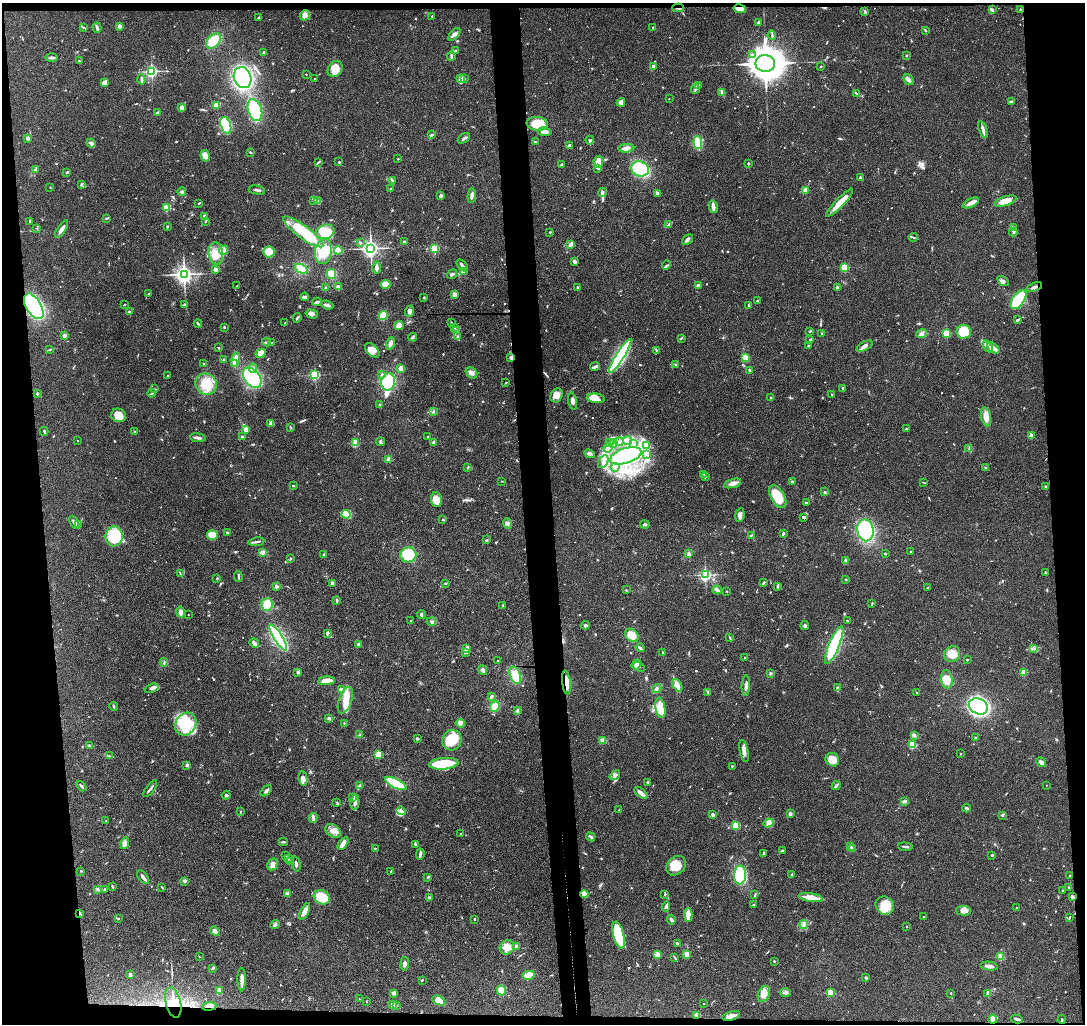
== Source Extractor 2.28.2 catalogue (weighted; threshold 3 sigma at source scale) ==
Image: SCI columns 58-4386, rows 152-4237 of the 4442 x 4368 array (HDU 1 of 3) = the unmasked area's bounding box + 8 px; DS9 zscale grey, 4 x 4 block average (1 PNG px = mean of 4 x 4 image px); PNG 1087 x 1026 px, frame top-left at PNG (2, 3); each listed source drawn as its Kron ellipse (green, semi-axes under 4 px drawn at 4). Shown black and unused: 11% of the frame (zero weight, under 3 of 4 exposures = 6% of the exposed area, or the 3 px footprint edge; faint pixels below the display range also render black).
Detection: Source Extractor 2.28.2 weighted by HDU 2 'WHT'. Background 0.0792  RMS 0.0058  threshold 0.0261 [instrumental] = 3 sigma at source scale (4.5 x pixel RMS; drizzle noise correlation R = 1.50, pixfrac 1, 0.05/0.05 arcsec/px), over >= 5 px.
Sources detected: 831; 1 too faint to see at this stretch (4 x 4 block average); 6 cosmic-ray / hot-pixel residue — neither listed nor drawn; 23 coinciding with a brighter row at this scale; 39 inside a brighter listed object's ellipse — not listed separately; of the other 762, all 500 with FLUX_AUTO >= 2.07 (the completeness limit of this list) listed and drawn (262 fainter detections not listed), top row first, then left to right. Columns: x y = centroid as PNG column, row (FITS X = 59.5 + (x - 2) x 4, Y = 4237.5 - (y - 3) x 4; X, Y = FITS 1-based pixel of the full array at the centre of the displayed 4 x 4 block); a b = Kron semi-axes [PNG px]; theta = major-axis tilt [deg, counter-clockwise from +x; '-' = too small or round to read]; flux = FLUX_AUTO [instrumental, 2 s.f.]
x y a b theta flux
678 8 6 2 0 4.2
740 9 6 3 -12 38
1020 9 2 2 - 2.8
992 10 4 3 - 4.9
865 12 3 3 - 6
305 15 6 4 47 13
432 16 2 2 - 5.5
259 17 2 2 - 3.8
758 22 4 2 - 4.3
119 26 2 2 - 46
83 27 3 2 - 2.5
97 28 5 2 - 8.9
653 28 2 2 - 17
925 30 4 2 - 3.6
454 34 7 3 48 14
772 35 4 2 - 4
214 41 9 6 45 62
456 51 4 2 - 3.6
264 52 2 2 - 6.9
752 54 2 2 - 5.8
906 55 3 2 - 3
451 56 4 2 - 4.9
52 58 6 3 2 9.3
79 61 2 2 - 3.2
765 63 10 8 -8 7000
653 66 3 3 - 11
821 66 3 2 - 2.1
335 69 9 7 55 45
152 71 2 2 - 690
306 74 2 2 - 3.8
242 78 11 8 -71 470
461 78 3 3 - 18
141 79 5 2 - 9.6
315 79 2 2 - 4.7
465 79 2 2 - 2.1
908 79 6 3 -48 16
105 82 4 2 - 29
699 85 3 2 - 7
695 89 5 2 - 5.5
722 93 4 2 - 3.8
857 93 4 2 - 4.5
669 99 2 2 - 2.4
621 102 4 4 - 15
1011 102 3 2 - 4.1
217 105 4 4 - 23
182 107 3 3 - 23
255 110 11 7 -72 160
158 112 4 2 - 3.5
537 124 10 7 -7 91
226 125 8 5 -71 180
983 129 9 3 -71 16
545 132 7 3 -8 18
432 135 4 2 - 5.9
28 138 2 2 - 33
464 138 7 2 34 6.2
590 140 4 3 - 4.7
535 142 2 2 - 3.3
698 142 6 4 -84 88
91 143 4 3 - 11
569 145 3 2 - 5.7
626 148 8 3 4 20
250 152 4 2 - 3
205 156 6 4 -79 24
398 159 2 2 - 2.1
318 162 4 2 - 3.6
339 162 3 2 - 2.7
598 162 6 4 79 28
748 163 2 2 - 9.2
561 165 3 2 - 3.9
598 168 4 2 - 5.1
35 169 3 2 - 4.6
640 169 9 7 -23 140
67 172 2 2 - 4.8
860 177 2 2 - 6.8
392 180 3 2 - 3.2
81 184 3 2 - 5.2
50 187 2 2 - 2.1
391 188 2 2 - 9.3
257 190 8 2 -11 7.5
805 190 2 2 - 92
182 191 4 3 - 6.7
602 193 4 3 - 9.4
657 193 4 3 - 5.9
441 196 2 2 - 13
472 196 7 2 86 12
314 200 2 2 - 2.2
317 201 2 2 - 2.7
1005 201 11 4 18 37
199 203 2 2 - 3.8
840 203 19 3 46 57
971 203 9 3 24 20
713 207 6 3 -77 20
166 208 2 2 - 140
204 216 2 2 - 30
106 218 3 2 - 2.8
30 221 3 2 - 3.6
205 221 3 2 - 2.8
668 225 2 2 - 2.8
167 226 2 2 - 3.4
1013 227 2 2 - 2.3
37 228 2 2 - 4.2
62 229 10 3 57 16
303 232 24 6 -36 160
325 232 9 7 17 86
550 232 2 2 - 9.4
1013 232 4 2 - 5.8
913 237 4 2 - 4.4
688 240 6 3 42 8.8
405 242 4 2 - 4.7
360 243 3 2 - 4.3
570 245 3 2 - 30
371 248 3 3 - 1200
435 248 2 2 - 260
224 250 5 4 - 23
338 250 4 4 - 44
323 251 13 8 80 63
269 252 6 5 - 60
216 253 11 7 -82 50
575 261 3 2 - 15
462 265 7 3 -45 9.4
666 265 5 2 - 4.3
845 267 2 2 - 250
377 268 6 2 -90 12
215 269 3 3 - 9.1
301 269 7 4 -30 67
464 272 3 2 - 3.9
184 274 3 3 - 1300
331 274 5 5 - 48
452 274 6 2 36 6.3
1003 281 6 3 -35 11
385 284 5 3 - 36
699 285 4 2 - 11
237 286 2 2 - 2.1
338 287 4 3 - 12
577 287 3 2 - 2.6
1034 287 8 2 19 9.9
326 288 3 2 - 7.4
837 288 4 2 - 6.9
149 294 2 2 - 6.8
454 295 2 2 - 73
305 297 4 2 - 15
424 297 2 2 - 11
757 300 3 2 - 2.6
1018 300 11 6 54 130
317 302 5 2 - 7.1
185 304 3 2 - 2.1
124 305 2 2 - 2.1
327 305 6 2 -20 12
34 306 14 7 -58 790
749 306 3 2 - 4.1
129 311 2 2 - 3.8
410 311 6 4 66 12
312 314 6 3 -15 11
383 315 4 4 - 46
297 318 5 2 - 4.9
1017 320 4 2 - 6.3
198 323 4 2 - 3.8
285 323 3 2 - 2.4
451 323 3 2 - 4
399 325 5 4 - 17
224 327 2 2 - 13
454 328 3 2 - 2.2
456 331 2 2 - 6.2
810 331 3 2 - 3.5
964 332 7 7 - 83
822 333 2 2 - 7.6
922 333 5 3 - 8.6
947 333 2 2 - 290
64 336 2 2 - 48
413 337 4 2 - 5.4
457 337 3 2 - 6.8
681 338 3 2 - 2.8
810 340 4 2 - 4.5
267 342 4 2 - 5.4
271 342 2 2 - 2.1
390 343 6 3 68 13
808 346 2 2 - 3.6
864 346 9 4 28 15
988 346 6 4 -57 15
219 348 2 2 - 2.9
993 348 7 3 -38 26
50 349 3 2 - 3
372 350 9 5 -44 42
656 350 4 2 - 4.1
261 353 5 4 - 34
620 356 19 4 58 630
745 357 4 3 - 21
511 358 3 2 - 14
224 360 2 2 - 19
235 360 7 4 76 29
235 363 2 2 - 31
204 364 3 2 - 4.3
676 364 2 2 - 2.8
595 367 5 2 - 8.2
253 368 4 3 - 9.6
401 369 3 3 - 24
750 370 4 2 - 3.9
471 373 6 5 - 14
382 374 2 2 - 16
168 375 2 2 - 3
315 375 2 2 - 420
252 378 11 7 -50 290
388 382 8 7 - 130
505 383 3 2 - 2.2
206 384 11 10 - 60
842 388 3 2 - 4.4
155 389 3 2 - 2.5
151 393 4 2 - 3.8
37 394 3 2 - 4.7
832 394 2 2 - 2.6
556 395 7 6 - 22
771 397 2 2 - 7.4
596 398 9 4 -7 38
572 401 9 4 -78 15
380 405 3 2 - 4.6
433 412 3 2 - 2.7
118 415 7 6 - 43
986 417 10 5 -79 32
271 423 4 3 - 9.1
291 427 3 2 - 2.6
246 429 2 2 - 88
907 429 4 2 - 4.8
44 431 4 2 - 4.4
134 432 2 2 - 3.3
427 436 2 2 - 2.8
1031 436 2 2 - 62
242 437 3 2 - 4.7
198 438 8 2 -7 11
78 440 2 2 - 5
627 441 4 2 - 6.3
380 442 4 2 - 4
434 442 3 3 - 11
619 442 4 3 - 7.3
355 443 2 2 - 170
609 443 3 3 - 5.7
613 443 4 2 - 7.4
634 444 3 3 - 6.2
647 445 4 3 - 8.1
608 448 5 4 - 13
969 449 2 2 - 2.7
589 454 5 3 - 7.5
647 455 2 2 - 3.3
626 456 16 7 18 470
389 459 2 2 - 85
603 462 7 4 61 17
468 467 2 2 - 3
615 467 4 2 - 6.3
986 468 3 2 - 2.9
704 474 4 2 - 3.6
705 477 2 2 - 8.7
502 481 2 2 - 2.3
792 481 3 2 - 3.4
732 483 9 4 17 21
924 483 2 2 - 2.3
293 486 3 2 - 3.1
1046 486 4 2 - 3.4
825 492 2 2 - 6.4
778 497 13 6 -60 110
436 500 7 5 -84 32
806 503 4 2 - 5.4
346 514 4 4 - 67
740 515 7 4 83 14
803 517 4 2 - 6
443 519 2 2 - 2.4
74 522 7 3 -62 9.9
508 523 5 3 - 8.9
79 524 3 2 - 2.4
645 524 5 2 - 6
865 530 11 8 -79 230
227 532 2 2 - 15
783 533 3 2 - 4.6
212 535 5 5 - 46
751 535 3 2 - 2.9
114 536 10 8 84 210
487 540 3 2 - 3.8
256 542 8 2 9 8.3
263 552 3 3 - 15
911 552 2 2 - 10
885 553 2 2 - 9.8
324 554 4 2 - 4
689 554 3 2 - 4.5
408 555 8 7 - 89
291 558 2 2 - 2.4
846 561 3 3 - 7
1045 572 3 2 - 2.5
180 574 3 2 - 2.5
705 575 2 2 - 740
238 576 5 2 - 5.2
217 578 2 2 - 4.2
846 579 2 2 - 3
332 583 3 2 - 18
445 583 3 2 - 3.2
763 583 4 2 - 3.9
276 586 2 2 - 39
778 586 3 2 - 2.7
928 588 3 2 - 2.4
626 590 2 2 - 3.3
717 590 4 2 - 13
727 591 3 2 - 2.5
337 600 4 2 - 5
872 604 3 2 - 2.8
267 605 6 5 - 51
503 605 2 2 - 2.4
181 612 5 3 - 16
188 614 2 2 - 2.2
421 615 4 2 - 6.9
410 620 2 2 - 4.2
847 621 2 2 - 2.3
431 622 5 2 - 4.1
585 625 4 3 - 6.5
805 626 4 3 - 6.9
328 633 4 2 - 6.8
632 635 7 5 -41 76
278 638 15 4 -58 390
730 638 3 2 - 2.6
254 643 5 2 - 14
358 644 2 2 - 20
834 645 20 5 67 280
466 648 4 2 - 11
640 648 4 2 - 9.1
1033 649 3 2 - 3.1
465 653 3 2 - 2.7
663 653 2 2 - 4.9
952 654 8 7 - 38
745 658 3 2 - 3.1
967 660 2 2 - 2.2
498 661 2 2 - 2.1
164 662 4 2 - 3.4
636 664 5 3 - 16
639 667 6 3 -31 6.8
483 670 5 3 - 10
298 672 4 3 - 4.9
1024 672 2 2 - 130
770 673 3 2 - 3.4
515 675 9 5 -69 53
947 679 9 5 -84 38
327 681 8 3 5 50
566 682 12 3 -83 46
677 685 7 4 -62 15
746 686 10 2 87 16
152 688 7 3 23 12
657 688 5 3 - 7.5
838 688 3 3 - 14
341 690 3 2 - 9
708 692 3 2 - 2.1
917 692 2 2 - 5.7
491 696 3 2 - 5.2
345 700 14 6 69 47
114 706 5 2 - 3.9
495 706 5 4 - 43
978 706 10 7 -27 740
660 708 10 5 -80 68
517 710 3 2 - 5.6
328 718 4 2 - 2.8
344 723 3 2 - 2.4
460 723 5 4 - 19
186 724 12 10 53 160
360 735 3 2 - 3.6
914 735 3 2 - 3.2
975 738 3 2 - 2.7
417 739 4 2 - 3.8
452 740 10 9 - 100
603 741 3 2 - 4.1
89 745 3 2 - 4.8
912 745 2 2 - 210
744 751 11 3 -78 20
379 754 2 2 - 200
960 754 2 2 - 5.2
109 756 3 2 - 2.7
832 760 7 6 - 39
1041 762 5 3 - 12
444 764 15 5 5 130
187 765 3 2 - 9
732 766 2 2 - 3
615 775 6 4 37 8.2
303 779 7 4 -80 17
648 783 3 2 - 4.3
396 784 12 4 -26 190
360 785 4 2 - 4.1
836 785 5 2 - 6
1046 785 2 2 - 2.1
81 786 6 2 -49 7.2
150 789 10 2 53 8.7
266 791 7 2 45 10
641 793 8 3 -38 21
226 795 4 2 - 4.8
353 798 3 2 - 5.7
905 801 4 3 - 8
355 802 8 3 82 16
337 803 2 2 - 2.3
966 808 4 3 - 5.4
619 810 2 2 - 6.2
240 811 2 2 - 2.3
401 811 5 3 - 10
712 814 2 2 - 30
790 814 2 2 - 32
1002 815 3 3 - 3.7
313 818 5 3 - 8.6
106 821 2 2 - 4.4
768 823 5 3 - 10
736 825 2 2 - 240
333 831 8 6 -39 24
460 834 2 2 - 2.3
591 837 5 2 - 5.5
283 842 4 2 - 3.9
125 843 6 4 74 22
343 844 7 3 56 24
415 844 4 2 - 4.8
851 847 2 2 - 5.1
905 847 7 2 -6 7.4
375 848 3 2 - 2.5
853 849 2 2 - 37
782 851 3 2 - 3.5
764 853 4 2 - 2.4
420 854 5 2 - 9.6
286 855 2 2 - 3.5
992 855 2 2 - 16
288 859 3 2 - 2.6
291 862 3 2 - 3.3
273 864 6 5 - 14
296 864 8 2 -77 7.9
676 866 11 8 43 58
81 871 2 2 - 2.2
391 871 3 2 - 2.3
792 874 3 2 - 4.2
740 875 9 6 89 190
1070 876 2 2 - 2.3
143 877 8 2 -53 12
428 877 3 2 - 3.8
184 881 3 2 - 6.8
112 886 3 2 - 4
162 887 2 2 - 2.8
1068 887 2 2 - 8.1
98 889 2 2 - 2.4
105 889 2 2 - 10
1062 890 2 2 - 2.5
287 893 3 2 - 8.2
584 894 4 3 - 40
665 894 2 2 - 4.2
755 895 4 2 - 2.7
322 897 8 7 - 72
810 897 12 3 -9 52
1072 897 3 2 - 7.7
429 898 3 3 - 5.7
753 905 2 2 - 2.2
885 906 10 8 -42 60
666 907 5 3 - 8.9
1016 907 2 2 - 2.2
305 911 9 4 64 19
964 911 7 5 -3 21
80 913 4 2 - 5.1
688 915 7 4 -88 32
923 916 2 2 - 4.4
1069 918 4 2 - 3
118 919 3 2 - 2.3
474 919 3 2 - 2.8
671 920 5 2 - 6.8
275 924 5 2 - 5.4
804 925 4 3 - 7.6
906 927 2 2 - 3.7
215 931 5 2 - 23
618 935 14 5 -76 190
677 943 4 2 - 7
517 946 2 2 - 11
507 947 7 7 - 32
687 954 4 3 - 16
657 955 2 2 - 110
199 957 2 2 - 2.2
675 957 4 2 - 3.6
1000 957 2 2 - 160
774 961 2 2 - 2.9
405 964 7 3 83 9.8
989 966 8 3 -7 17
212 968 3 2 - 3.6
130 975 4 3 - 7.9
529 975 6 4 12 48
866 978 3 2 - 4.2
242 979 11 2 90 25
422 980 3 2 - 2.1
219 991 4 3 - 7.5
501 991 5 4 - 38
785 992 5 4 - 9.1
393 993 4 3 - 7.3
830 993 2 2 - 210
951 993 2 2 - 6
988 993 4 3 - 4.8
764 994 8 5 67 24
359 999 2 2 - 3.1
367 1001 2 2 - 7.3
439 1001 7 3 -25 39
173 1003 15 7 -76 62
704 1003 2 2 - 5.5
392 1005 4 3 - 14
397 1005 3 2 - 2.3
209 1006 7 2 8 13
697 1015 2 2 - 130
731 1016 9 3 16 18
993 1019 4 2 - 32
1017 1019 6 2 -15 6.8
1062 1019 4 2 - 3.8
Overlapping masked pixels (flux is a lower limit): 12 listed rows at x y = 678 8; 740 9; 1034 287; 34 306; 511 358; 566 682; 584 894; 80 913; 173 1003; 209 1006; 697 1015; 993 1019
Diffuse or blended objects may show on this block-average render without a row.